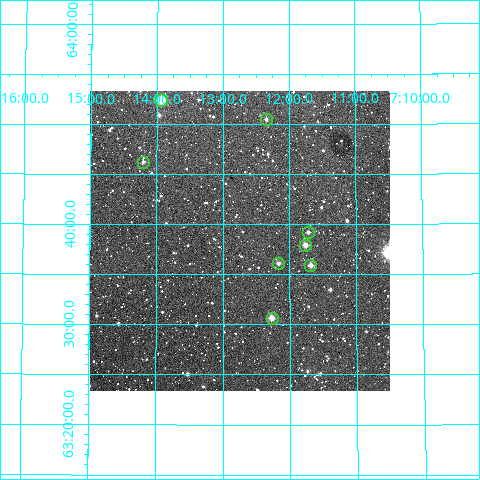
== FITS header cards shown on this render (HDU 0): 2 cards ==
NAXIS1  =                  300
NAXIS2  =                  300

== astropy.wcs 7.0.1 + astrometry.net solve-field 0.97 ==
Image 300 x 300 px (HDU 0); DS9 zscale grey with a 90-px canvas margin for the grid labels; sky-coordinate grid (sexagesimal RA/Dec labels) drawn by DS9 from the SOLVED WCS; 8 Tycho-2 reference stars matched to detected sources circled (green)
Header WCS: RA---TAN/DEC--TAN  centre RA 07:12:45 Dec +63:38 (108.19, +63.64 deg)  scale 6 arcsec/px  FOV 30.0' x 30.0'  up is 0 deg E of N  parity normal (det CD < 0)
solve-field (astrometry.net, Tycho-2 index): VERIFIED the header's WCS against the Tycho-2 star catalogue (verified at 2 index scales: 7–8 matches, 0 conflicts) and refined it, rather than solving blind
Solved WCS: RA---TAN-SIP/DEC--TAN-SIP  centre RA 07:12:45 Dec +63:38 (108.19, +63.64 deg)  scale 6 arcsec/px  FOV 30.0' x 30.0'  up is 0 deg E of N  parity normal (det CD < 0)
The solver's refit moves the header's centre by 1.8 arcsec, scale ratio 1.001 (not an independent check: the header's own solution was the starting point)
Tycho-2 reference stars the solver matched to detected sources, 8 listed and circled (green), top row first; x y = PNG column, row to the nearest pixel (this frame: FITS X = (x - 90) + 1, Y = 300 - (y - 91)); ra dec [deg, ICRS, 3 dp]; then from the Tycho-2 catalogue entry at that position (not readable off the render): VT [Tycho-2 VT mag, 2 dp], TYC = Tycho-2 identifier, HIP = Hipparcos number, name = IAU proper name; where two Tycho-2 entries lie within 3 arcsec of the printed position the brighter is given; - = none
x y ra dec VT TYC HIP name
161 100 108.484 +63.874 9.54 4119-1333-1 - -
266 119 108.085 +63.842 11.65 4119-811-1 - -
143 162 108.551 +63.771 11.78 4119-329-1 - -
308 232 107.929 +63.653 11.59 4115-284-1 - -
305 245 107.940 +63.632 11.10 4115-170-1 - -
278 263 108.041 +63.602 11.55 4115-433-1 - -
310 265 107.921 +63.599 10.77 4115-1570-1 - -
272 318 108.067 +63.511 11.19 4115-135-1 - -